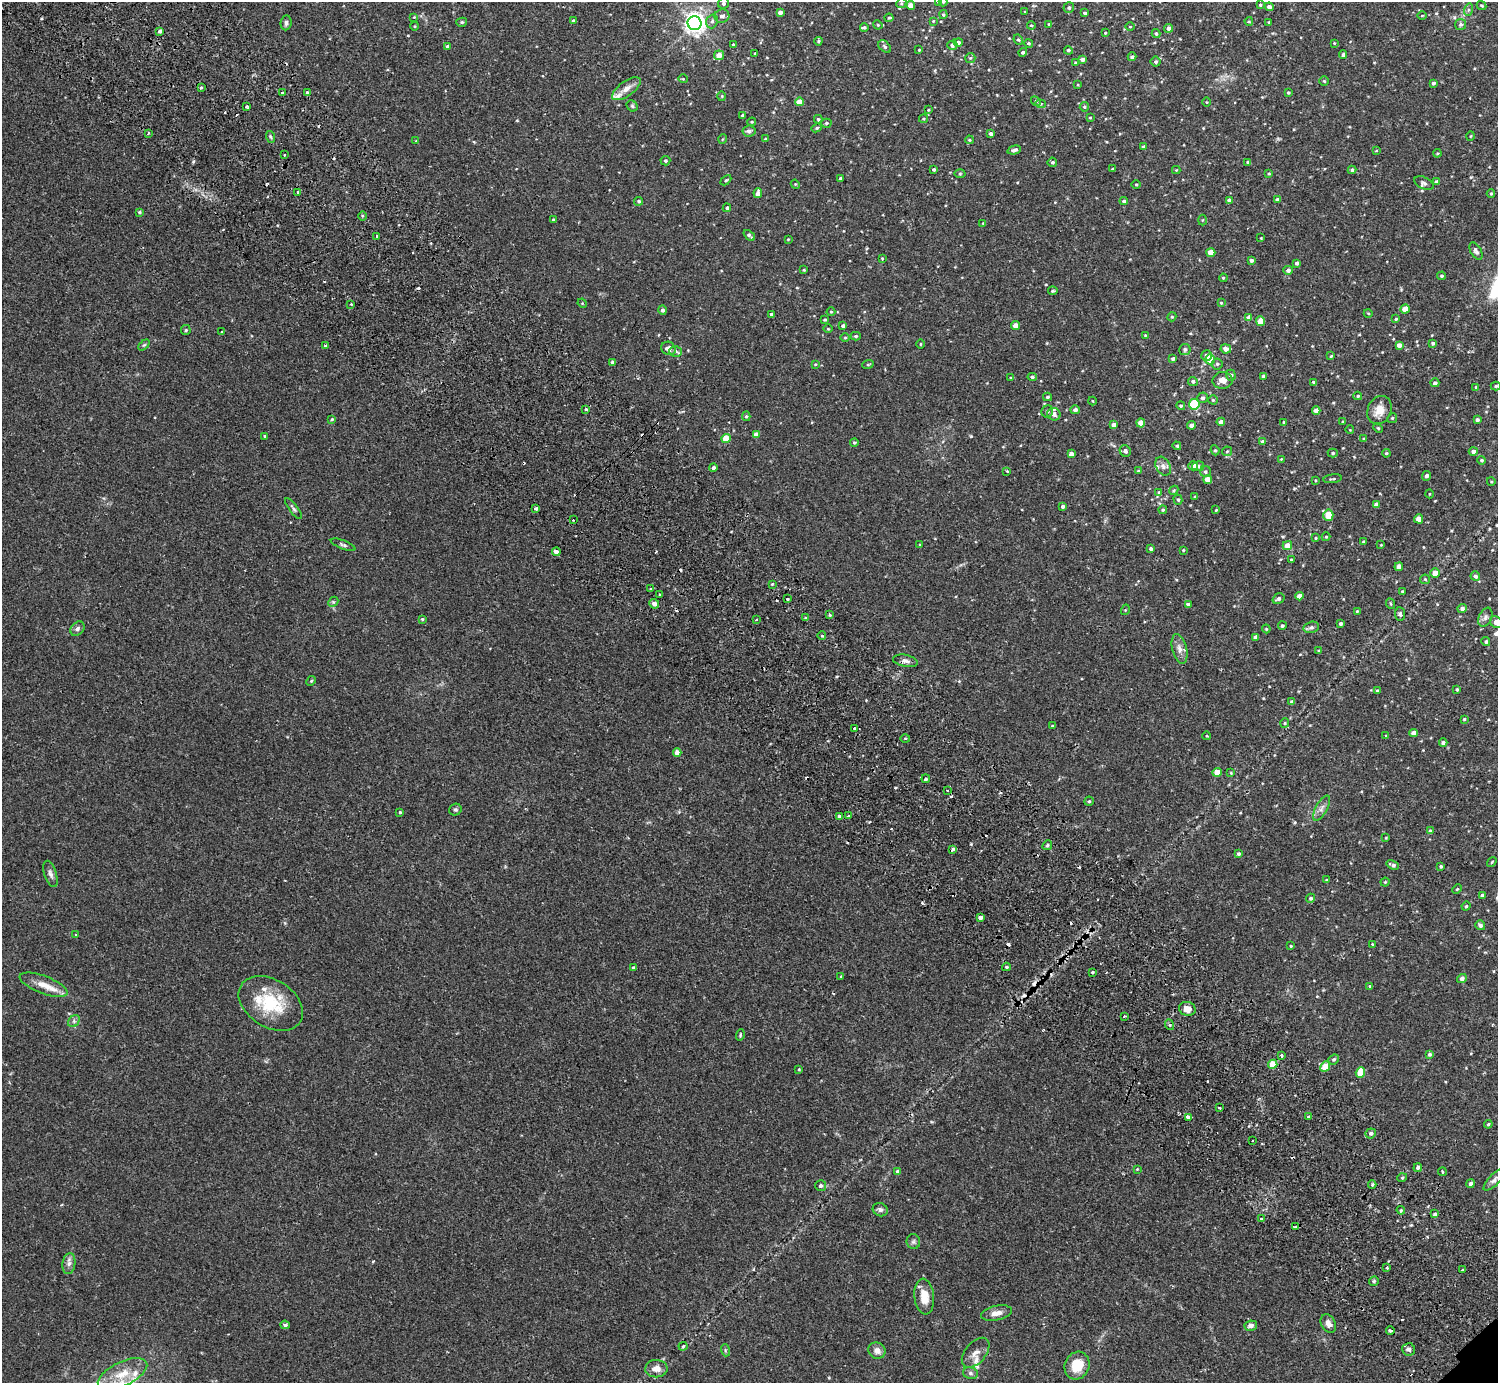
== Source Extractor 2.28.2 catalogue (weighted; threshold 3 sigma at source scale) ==
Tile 11 of 4 x 4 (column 3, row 3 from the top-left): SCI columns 3037-4532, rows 1583-2963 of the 6071 x 6068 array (HDU 1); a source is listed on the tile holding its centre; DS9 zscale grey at full resolution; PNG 1500 x 1385 px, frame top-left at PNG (2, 2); each listed source drawn as its Kron ellipse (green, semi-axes under 4 px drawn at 4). Shown black and unused: <1% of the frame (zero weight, under 2 of 3 exposures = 3% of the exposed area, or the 3 px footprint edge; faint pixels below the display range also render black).
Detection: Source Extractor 2.28.2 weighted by HDU 2 'WHT'; one run over the whole footprint, this tile lists its part. Background 0.0574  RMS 0.0053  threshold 0.0239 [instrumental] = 3 sigma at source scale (4.5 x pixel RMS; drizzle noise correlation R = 1.50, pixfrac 1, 0.05/0.05 arcsec/px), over >= 5 px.
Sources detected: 433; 22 cosmic-ray / hot-pixel residue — neither listed nor drawn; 7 inside a brighter listed object's ellipse — not listed separately; the other 404 listed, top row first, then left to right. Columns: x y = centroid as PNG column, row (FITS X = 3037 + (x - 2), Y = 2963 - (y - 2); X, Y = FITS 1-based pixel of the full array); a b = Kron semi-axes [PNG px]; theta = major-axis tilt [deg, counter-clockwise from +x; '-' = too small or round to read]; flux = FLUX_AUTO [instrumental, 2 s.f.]
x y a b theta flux
938 2 3 3 - 0.33
943 2 4 4 - 0.55
723 3 5 5 - 1.4
901 3 5 4 - 0.8
911 5 4 4 - 4.3
1260 5 4 3 - 0.69
1481 5 5 3 - 0.5
1269 7 4 4 - 1.7
1069 8 5 5 - 1.1
1468 10 6 4 72 0.81
780 12 4 3 - 2.2
1025 12 3 2 - 0.38
1085 13 3 3 - 0.84
943 15 4 3 - 0.64
722 16 7 6 - 1.9
1422 16 5 3 - 0.37
414 17 4 4 - 0.47
889 18 4 3 - 0.59
573 21 4 3 - 0.71
712 21 7 5 72 1.4
933 21 3 3 - 0.35
1249 21 4 4 - 0.54
462 22 5 4 - 0.85
1269 22 4 3 - 0.46
286 23 7 5 83 1.2
694 23 7 7 - 320
1049 24 4 3 - 0.46
1461 24 5 5 - 1.1
878 25 5 3 - 0.47
1031 25 4 4 - 0.49
415 26 4 3 - 0.44
864 27 4 3 - 0.81
1130 27 5 3 - 0.39
1169 28 4 4 - 2
160 31 4 3 - 1.2
1105 33 3 3 - 0.49
1156 34 4 4 - 0.98
1018 40 5 4 - 0.61
818 41 4 3 - 0.59
958 42 4 4 - 1.5
1028 43 4 4 - 0.7
1334 43 3 3 - 0.43
733 44 4 3 - 0.54
952 45 5 4 - 1.7
448 46 4 3 - 1.1
885 47 7 5 -45 1
919 50 3 3 - 0.47
1068 50 4 4 - 0.82
1023 52 4 4 - 0.89
755 53 4 3 - 0.41
719 55 5 5 - 4.6
1343 55 4 3 - 0.79
1132 57 4 4 - 1.1
970 58 5 5 - 0.69
1083 59 4 4 - 1.8
1156 62 5 5 - 0.99
1075 63 4 3 - 0.5
683 79 5 3 - 0.42
1324 81 4 4 - 0.63
1433 83 4 4 - 1
1078 85 3 2 - 0.37
201 88 4 3 - 0.57
626 89 17 7 36 3.8
283 93 3 3 - 2.2
307 93 4 3 - 6.8
1288 93 3 3 - 0.64
722 96 5 3 - 0.44
1036 101 5 4 - 0.71
799 102 4 4 - 5.1
1207 102 4 3 - 0.4
1040 104 5 4 - 0.75
246 106 3 3 - 0.86
632 106 6 5 - 0.75
1084 107 5 4 - 0.82
928 110 4 3 - 0.46
743 115 3 3 - 0.88
1090 118 4 3 - 0.42
818 119 4 4 - 0.65
923 119 4 3 - 0.51
752 122 4 3 - 0.54
826 123 5 4 - 1
817 128 5 4 - 0.73
749 131 6 5 - 2
148 133 3 2 - 0.81
991 134 4 4 - 1.4
1470 136 4 3 - 0.4
271 137 6 4 -70 0.7
723 139 5 3 - 0.41
766 139 4 3 - 0.83
969 140 4 3 - 0.54
416 141 4 3 - 0.33
1143 147 4 3 - 0.93
1014 150 7 3 14 1.5
1376 151 4 2 - 0.33
1437 153 4 3 - 0.47
284 155 3 2 - 0.72
665 161 5 5 - 0.87
1052 162 5 4 - 0.99
1248 162 4 3 - 0.56
934 169 3 3 - 0.89
1113 169 4 3 - 0.65
1176 170 4 4 - 0.41
1352 170 4 4 - 0.91
960 174 5 3 - 0.55
1269 174 4 3 - 0.48
840 178 3 3 - 0.84
726 180 6 4 44 0.63
1437 182 4 4 - 1.8
1424 183 10 6 -25 1.4
795 184 5 3 - 0.44
1136 184 5 3 - 0.53
298 192 3 3 - 0.47
758 193 5 4 - 2.4
1491 193 4 4 - 0.56
1229 200 4 3 - 1.6
1277 200 4 3 - 1
639 201 4 4 - 0.87
1124 201 4 4 - 0.94
727 208 4 3 - 0.86
139 212 4 3 - 0.64
362 216 4 3 - 0.53
553 219 4 4 - 0.48
1202 220 5 3 - 0.48
983 223 4 3 - 0.42
749 235 7 3 -39 1.2
377 236 2 2 - 0.45
1261 238 2 2 - 0.32
788 239 3 2 - 0.39
1476 251 9 5 -62 1.8
1211 252 4 4 - 6.8
882 258 3 2 - 0.57
1251 260 4 3 - 1.2
1297 263 3 3 - 1.4
804 270 3 3 - 0.45
1288 270 5 4 - 1.5
1442 276 4 3 - 0.74
1223 278 4 3 - 0.54
1053 291 5 4 - 0.77
582 303 5 3 - 0.43
1221 303 4 4 - 0.49
351 304 3 3 - 0.39
1405 309 5 4 - 5.5
663 310 5 4 - 1.2
831 312 4 4 - 0.53
1368 313 4 3 - 0.41
771 314 3 3 - 0.78
1172 317 5 4 - 0.67
1249 317 4 4 - 2.6
1396 319 4 3 - 0.62
825 320 4 3 - 0.65
1260 321 5 4 - 6.5
843 326 4 3 - 1.2
1016 326 4 4 - 4.8
828 329 5 3 - 0.42
186 330 5 4 - 0.61
222 332 3 2 - 0.38
1145 335 3 2 - 0.45
856 336 5 4 - 0.91
845 338 5 3 - 0.53
1433 343 4 4 - 0.88
920 344 4 3 - 0.4
144 345 6 4 43 0.7
1399 345 4 4 - 2.2
325 346 4 4 - 0.61
668 348 7 6 - 2.9
1185 349 6 5 - 1.2
1226 349 5 4 - 2.3
676 351 6 5 - 0.95
1207 355 5 5 - 1.8
1331 356 4 3 - 0.48
1173 359 4 4 - 0.93
1210 359 5 5 - 11
612 362 4 3 - 1.5
815 364 3 3 - 0.47
868 364 6 3 19 0.5
1217 364 5 5 - 0.84
1231 375 5 5 - 1.4
1264 376 4 3 - 1.4
1032 377 4 4 - 0.86
1010 378 4 3 - 0.39
1223 380 10 8 4 3.5
1193 381 5 4 - 1.2
1314 382 4 3 - 0.75
1435 383 4 4 - 1.3
1496 386 5 4 - 0.62
1476 387 4 4 - 0.71
1358 396 4 4 - 0.66
1047 397 4 3 - 0.87
1203 398 5 5 - 1.1
1213 400 4 4 - 0.64
1092 401 4 3 - 0.34
1194 404 5 5 - 35
1181 406 4 4 - 0.77
586 409 3 3 - 0.59
1075 410 4 4 - 1.7
1379 410 14 11 67 5.5
1047 411 6 5 - 1.2
1316 411 4 4 - 3.2
1054 414 7 6 - 1.8
746 416 5 4 - 0.74
1392 418 5 4 - 0.63
332 419 4 3 - 0.54
1477 420 4 4 - 1
1221 422 4 4 - 2.8
1284 422 3 3 - 0.42
1343 422 3 3 - 0.6
1141 423 4 4 - 6.5
1114 425 4 4 - 2.6
1191 425 4 4 - 1.8
1378 428 5 3 - 0.53
1350 430 4 3 - 0.33
756 434 4 4 - 3.4
265 436 3 3 - 0.75
726 438 4 4 - 8.7
1364 439 4 3 - 0.51
1262 441 4 3 - 0.85
854 442 4 3 - 0.63
1177 446 4 4 - 0.79
1215 450 5 4 - 0.72
1125 451 6 5 - 1.6
1227 451 5 5 - 0.61
1473 451 4 4 - 1.8
1333 453 5 4 - 0.72
1386 453 4 3 - 0.57
1071 454 4 4 - 2.5
1281 459 3 3 - 0.34
1482 460 4 4 - 0.66
1163 466 10 7 -61 2.1
1193 466 4 4 - 2.8
1198 466 6 5 - 0.94
713 468 4 4 - 1.3
1007 471 3 2 - 0.59
1138 471 3 3 - 0.47
1205 472 5 5 - 1
1426 476 5 4 - 1.1
1333 479 9 2 9 0.63
1208 480 4 4 - 6.2
1315 480 4 3 - 0.44
1491 481 4 3 - 0.43
1174 490 5 3 - 0.6
1159 492 4 4 - 0.66
1430 494 4 3 - 0.39
1195 497 4 3 - 0.65
1178 500 5 4 - 0.85
1376 505 4 4 - 2.2
1062 506 3 3 - 1.2
293 509 13 4 -52 1.1
536 509 3 3 - 1.6
1163 510 4 3 - 0.74
1216 510 4 3 - 0.47
1328 515 5 5 - 8.7
1419 519 4 4 - 5.6
573 520 3 3 - 0.55
1326 537 4 4 - 0.43
1316 538 4 3 - 0.5
1364 542 3 3 - 0.71
920 544 4 3 - 0.53
343 545 13 4 -21 1.1
1287 545 5 4 - 4.8
1381 545 3 3 - 0.35
1151 548 3 3 - 1
1183 550 3 2 - 0.45
556 552 4 3 - 6.4
1291 560 3 3 - 0.8
1399 567 4 4 - 3
1435 573 5 5 - 4.1
1475 576 5 4 - 1.3
1425 579 5 4 - 0.6
772 584 4 4 - 0.5
651 589 3 3 - 2.6
1402 591 3 3 - 0.42
660 594 3 2 - 0.53
1299 596 4 4 - 3.3
787 599 3 3 - 1.8
1278 599 6 5 - 1.2
333 602 6 4 43 0.72
654 604 5 4 - 1.7
1188 604 4 3 - 1.1
1391 604 5 3 - 0.54
1462 608 4 4 - 1.5
1125 610 5 3 - 0.44
1357 611 3 3 - 0.49
1400 614 6 5 - 1.2
830 615 4 4 - 0.65
1485 617 10 6 67 1.7
805 618 4 3 - 0.67
422 619 4 4 - 0.57
756 619 3 2 - 0.94
1496 622 7 5 -42 2.9
1341 623 3 3 - 0.88
1282 626 4 4 - 0.83
1311 627 8 5 15 1.2
77 629 8 6 48 1.4
1266 629 4 3 - 0.55
822 636 4 3 - 0.44
1255 637 4 3 - 1.4
1486 642 4 4 - 0.92
1179 649 15 7 -76 3
1319 650 4 3 - 0.51
905 661 13 6 -11 2
311 681 5 4 - 0.6
1457 689 3 3 - 0.74
1377 691 4 3 - 0.59
1292 702 4 4 - 0.94
1464 719 4 3 - 0.55
1285 723 5 4 - 0.58
1052 726 4 3 - 0.57
854 729 3 3 - 0.89
1414 733 4 4 - 2.8
1386 735 4 3 - 0.44
1207 736 4 3 - 0.34
905 738 5 3 - 0.44
1443 743 4 4 - 1.2
677 752 4 4 - 3.8
1217 772 4 4 - 5.9
1231 773 4 3 - 0.44
926 779 4 3 - 1.8
947 790 2 2 - 0.61
1089 801 4 4 - 0.67
1322 808 14 5 61 2.3
455 810 6 5 - 1.1
400 812 3 3 - 0.61
849 816 3 3 - 1.4
840 817 3 3 - 14
1430 831 4 4 - 0.86
1386 838 3 2 - 0.39
1047 845 5 4 - 0.74
953 849 4 3 - 1.8
1238 854 4 4 - 1
1492 862 5 3 - 0.42
1393 865 6 4 -22 1.6
1441 866 3 3 - 0.78
50 874 13 6 -71 1.9
1326 880 4 2 - 0.38
1385 882 4 4 - 0.62
1457 889 5 3 - 0.48
1482 895 4 3 - 0.82
1311 898 4 4 - 1.1
1466 906 4 4 - 0.65
980 917 4 3 - 1.8
1480 925 5 4 - 1.3
76 935 4 3 - 0.36
1372 944 4 3 - 0.4
1291 946 3 3 - 0.5
1006 967 4 3 - 0.68
633 968 3 3 - 0.7
1092 972 4 3 - 0.6
841 976 4 3 - 0.39
1462 978 5 4 - 1.7
44 985 25 8 -21 7.3
1370 986 3 3 - 0.48
271 1003 35 23 -32 25
1187 1009 8 7 - 4.9
1124 1016 3 2 - 0.64
74 1021 6 5 - 1.2
1170 1025 5 3 - 0.58
740 1035 6 3 73 0.6
1429 1054 4 4 - 0.9
1282 1055 3 3 - 0.72
1334 1059 5 4 - 0.84
1273 1064 4 4 - 11
1325 1067 5 4 - 8.1
799 1069 3 2 - 0.43
1360 1073 5 4 - 11
1219 1108 3 2 - 0.69
1188 1117 3 3 - 1.3
1308 1117 4 3 - 0.66
1488 1124 4 4 - 0.61
1371 1133 5 5 - 1.3
1252 1141 2 2 - 0.51
1418 1168 4 3 - 3.1
1137 1169 4 4 - 0.38
898 1172 4 4 - 1.9
1442 1172 4 2 - 0.54
1402 1178 5 3 - 0.54
1494 1180 14 5 46 1.9
1470 1184 4 4 - 1.3
1372 1185 4 4 - 0.67
821 1186 5 5 - 1.2
880 1210 8 6 -25 1.4
1401 1210 4 4 - 0.71
1435 1214 4 4 - 1.2
1261 1219 4 3 - 1
1295 1227 3 3 - 0.72
913 1242 7 6 - 1.2
69 1264 10 6 81 2.1
1387 1267 3 3 - 1.1
1462 1270 3 3 - 0.88
1374 1281 5 4 - 0.82
924 1296 18 9 -84 7.5
996 1313 15 7 11 3.5
1328 1324 10 7 -62 2.7
285 1325 5 3 - 1.1
1251 1326 6 5 - 2.1
1390 1331 4 3 - 6
683 1346 4 4 - 0.59
1409 1349 6 6 - 1.6
725 1350 6 4 -73 0.68
877 1351 9 8 - 2.7
976 1353 17 10 50 4.3
1077 1366 14 12 65 10
656 1369 11 8 -1 3.7
970 1373 7 6 - 1.2
122 1374 27 12 26 11
Overlapping masked pixels (flux is a lower limit): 1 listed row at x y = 1390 1331
Isophote crosses this tile's border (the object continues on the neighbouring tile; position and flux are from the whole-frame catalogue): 3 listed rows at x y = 938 2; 943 2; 1496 622